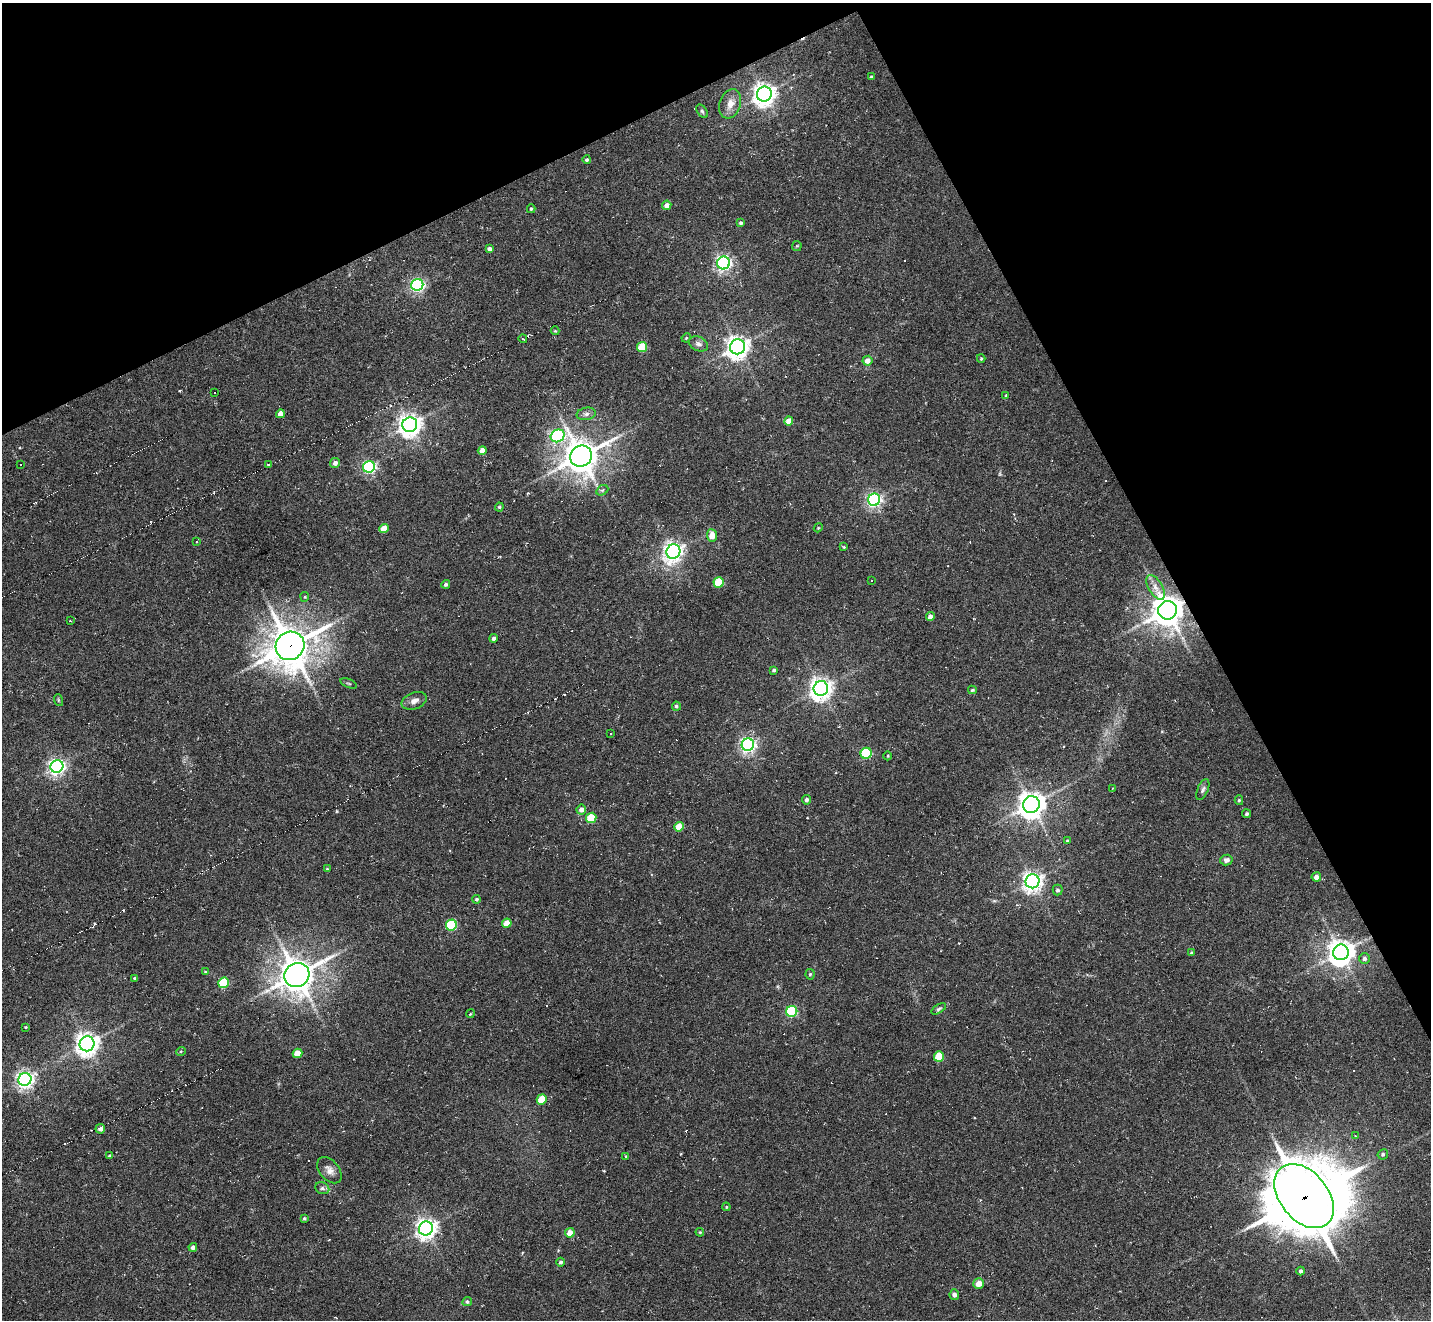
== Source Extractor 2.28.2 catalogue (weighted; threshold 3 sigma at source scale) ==
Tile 3 of 4 x 4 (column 3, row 1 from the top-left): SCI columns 2889-4317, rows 4249-5566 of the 5747 x 5738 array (HDU 1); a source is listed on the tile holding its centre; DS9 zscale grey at full resolution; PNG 1433 x 1322 px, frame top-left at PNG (2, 3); each listed source drawn as its Kron ellipse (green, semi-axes under 4 px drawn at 4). Shown black and unused: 26% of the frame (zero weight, under 6 of 11 exposures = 2% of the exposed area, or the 3 px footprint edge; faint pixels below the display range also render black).
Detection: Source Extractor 2.28.2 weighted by HDU 2 'WHT'; one run over the whole footprint, this tile lists its part. Background -0.42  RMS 0.008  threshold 0.0326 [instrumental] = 3 sigma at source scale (4.09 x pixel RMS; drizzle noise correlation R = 1.36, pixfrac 0.8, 0.05/0.05 arcsec/px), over >= 5 px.
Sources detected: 141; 1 inside a brighter object's white glare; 21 cosmic-ray / hot-pixel residue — neither listed nor drawn; the other 119 listed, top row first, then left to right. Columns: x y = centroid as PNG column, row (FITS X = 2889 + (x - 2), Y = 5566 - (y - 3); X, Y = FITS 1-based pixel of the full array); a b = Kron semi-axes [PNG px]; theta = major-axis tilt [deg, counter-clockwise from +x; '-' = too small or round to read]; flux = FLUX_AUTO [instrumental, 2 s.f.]
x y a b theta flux
871 77 3 3 - 1.2
764 94 7 7 - 560
730 104 15 10 71 7.2
702 111 7 4 -55 1.3
587 160 4 4 - 1.3
667 205 5 4 - 3.6
531 209 4 4 - 1.1
741 223 4 3 - 1.3
797 246 5 5 - 0.87
489 249 4 4 - 2.8
724 263 6 6 - 210
417 285 6 6 - 170
555 331 4 4 - 0.77
686 338 5 4 - 0.75
523 339 4 2 - 1.3
699 344 10 7 -23 2.6
642 347 5 5 - 28
738 347 7 7 - 570
981 358 4 4 - 0.95
867 361 5 5 - 5.4
214 393 3 2 - 0.56
1006 395 4 4 - 0.7
280 414 4 4 - 5
586 414 9 6 10 2.7
789 421 4 4 - 7.7
410 425 7 7 - 580
558 436 7 6 - 95
482 450 4 4 - 6.2
581 456 11 10 - 1400
335 463 5 5 - 3.1
20 465 3 3 - 5.4
268 465 4 3 - 1.4
369 467 6 5 - 130
602 490 6 4 30 1.3
874 500 6 6 - 200
499 507 4 4 - 0.91
818 528 4 3 - 0.7
384 529 5 4 - 12
712 535 6 5 - 7.9
197 542 3 2 - 0.49
844 547 4 3 - 0.71
673 551 7 6 - 390
871 581 3 2 - 0.59
719 582 5 5 - 32
446 584 4 4 - 1.5
1156 587 14 7 -60 5.5
305 597 5 4 - 0.89
1167 610 9 9 - 1300
930 617 4 4 - 4
70 621 3 2 - 0.72
493 638 4 4 - 2.3
290 646 15 13 42 1900
774 670 4 3 - 1.2
349 683 9 3 -21 0.89
821 688 7 7 - 530
972 690 4 3 - 1
58 700 6 3 -72 0.81
414 701 13 8 21 4
676 706 4 4 - 1.5
611 733 3 2 - 0.78
748 745 6 6 - 230
866 753 5 5 - 61
888 756 4 3 - 0.71
57 766 6 6 - 280
1113 788 3 2 - 0.56
1203 789 11 5 68 2.2
806 800 4 4 - 2.3
1239 800 5 4 - 0.98
1031 805 8 8 - 770
581 810 5 4 - 3.3
1247 814 4 4 - 1.3
591 818 5 5 - 31
679 827 5 4 - 14
1067 841 4 3 - 0.94
1226 860 6 5 - 2.7
327 869 3 3 - 0.66
1316 877 4 4 - 4.1
1032 881 7 7 - 410
1058 890 5 5 - 2
476 899 4 4 - 1.2
507 923 5 4 - 12
451 925 5 5 - 54
1341 952 8 7 - 830
1191 953 4 4 - 0.8
1364 959 5 5 - 2.2
205 972 4 4 - 0.67
810 974 5 4 - 1
297 975 13 11 34 1200
135 978 4 3 - 1.4
224 983 5 5 - 38
939 1009 8 4 32 1.4
792 1011 5 5 - 67
470 1014 4 3 - 0.7
25 1027 3 3 - 0.64
87 1044 7 7 - 590
181 1051 5 3 - 0.67
297 1053 5 4 - 12
939 1056 5 5 - 22
25 1079 6 6 - 330
542 1099 5 5 - 24
100 1129 5 4 - 3.9
1355 1136 3 3 - 0.69
1383 1154 5 5 - 1.6
109 1156 3 3 - 0.7
626 1156 3 2 - 0.81
329 1170 15 9 -50 5.1
322 1188 7 6 - 1.8
1304 1196 36 24 -51 2500
726 1207 4 4 - 0.74
304 1218 4 4 - 0.96
426 1228 7 7 - 440
700 1232 4 3 - 0.75
570 1233 5 4 - 8.5
193 1247 4 4 - 3.1
561 1262 4 4 - 1.6
1301 1271 4 4 - 1.9
979 1283 5 5 - 8.6
954 1295 5 5 - 3.2
467 1302 5 4 - 1.4
Overlapping masked pixels (flux is a lower limit): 3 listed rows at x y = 1167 610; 290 646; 1304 1196